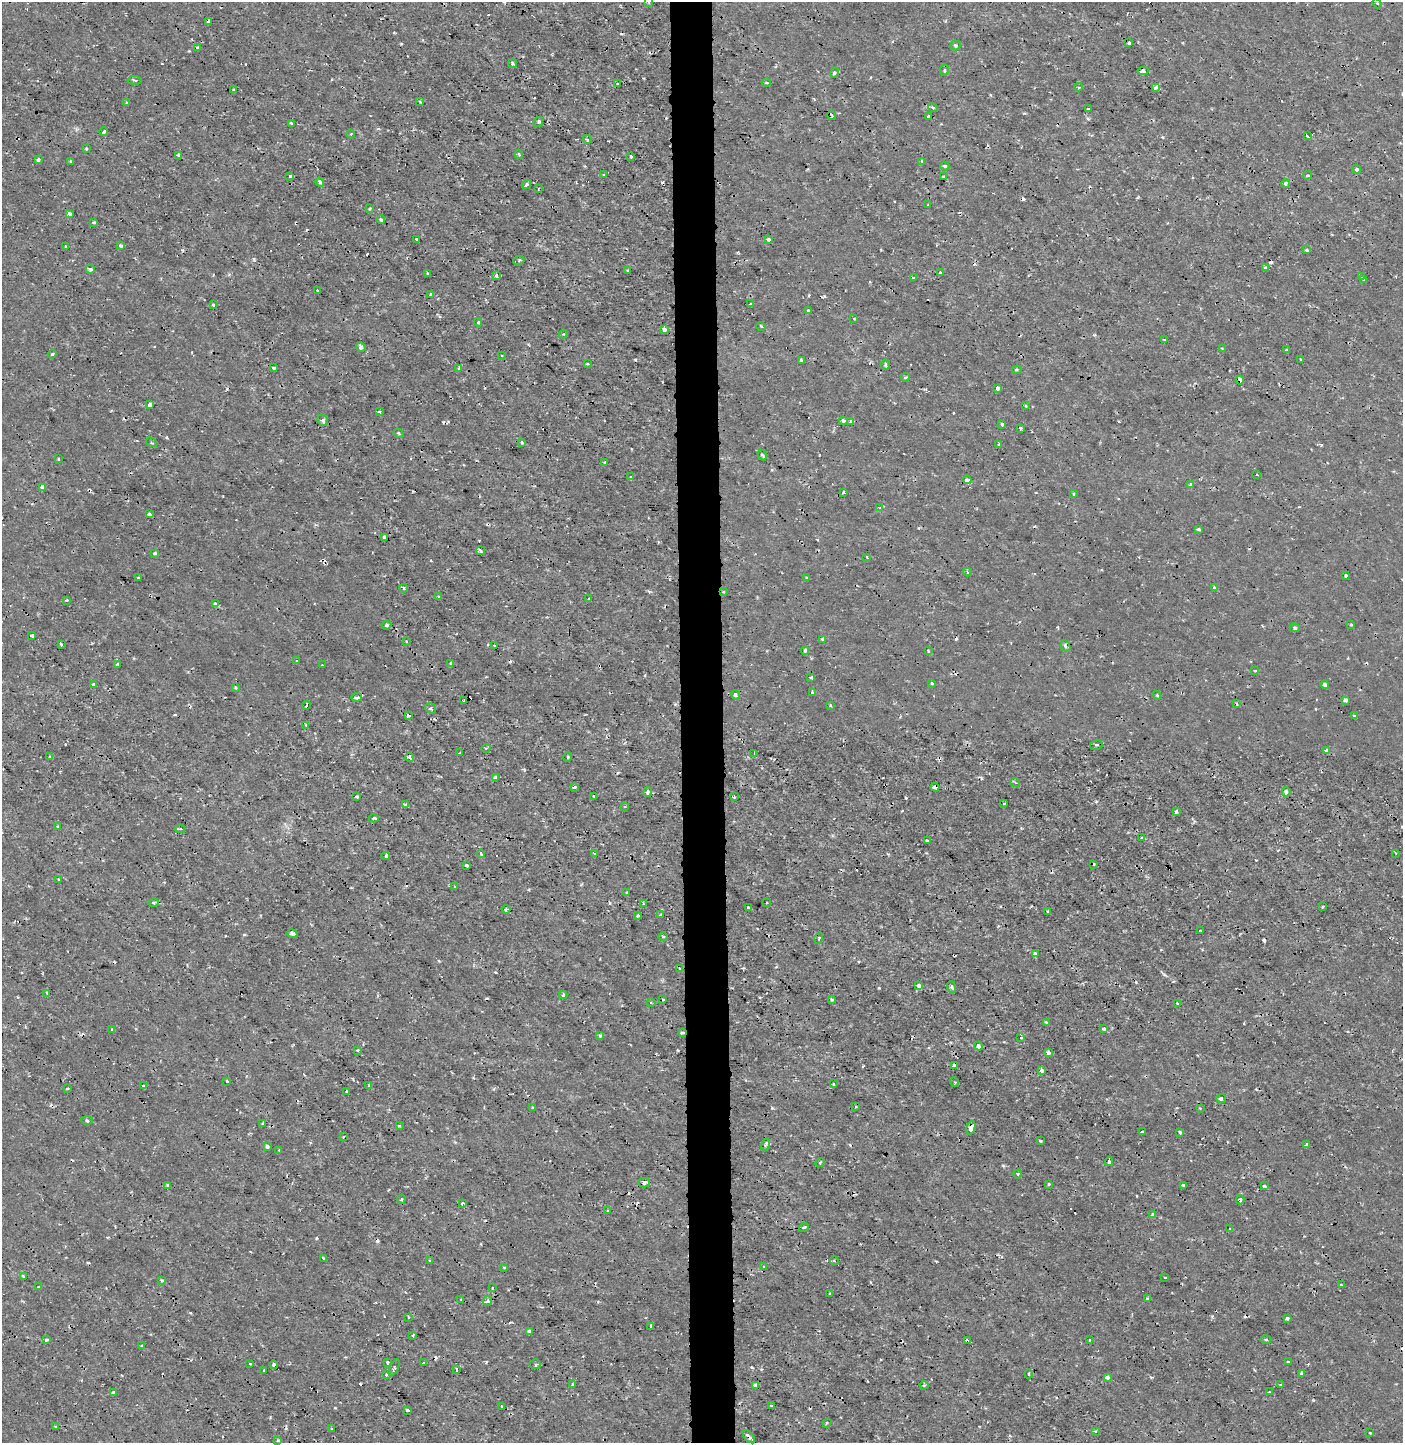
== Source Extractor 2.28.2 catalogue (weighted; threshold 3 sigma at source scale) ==
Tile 5 of 3 x 3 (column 2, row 2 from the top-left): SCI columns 1590-2990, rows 1449-2889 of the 4579 x 4330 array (HDU 1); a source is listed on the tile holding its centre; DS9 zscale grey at full resolution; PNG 1405 x 1445 px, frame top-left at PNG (2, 2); each listed source drawn as its Kron ellipse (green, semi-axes under 4 px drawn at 4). Shown black and unused: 3% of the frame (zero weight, under 2 of 3 exposures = <1% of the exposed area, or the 3 px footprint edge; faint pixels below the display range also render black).
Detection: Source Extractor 2.28.2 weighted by HDU 2 'WHT'; one run over the whole footprint, this tile lists its part. Background 2.84e-04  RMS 0.0012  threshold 0.00531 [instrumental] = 3 sigma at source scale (4.5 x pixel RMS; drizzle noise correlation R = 1.50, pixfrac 1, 0.0396/0.0396 arcsec/px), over >= 5 px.
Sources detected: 382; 56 cosmic-ray / hot-pixel residue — neither listed nor drawn; the other 326 listed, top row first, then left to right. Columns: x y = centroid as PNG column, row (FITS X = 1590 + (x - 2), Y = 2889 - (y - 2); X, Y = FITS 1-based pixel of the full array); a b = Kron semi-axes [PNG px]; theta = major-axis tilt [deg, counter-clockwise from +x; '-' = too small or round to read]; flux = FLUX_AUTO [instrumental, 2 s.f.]
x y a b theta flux
648 2 3 3 - 0.18
1377 3 5 4 - 0.19
208 21 4 3 - 0.28
1129 42 3 3 - 0.44
956 45 5 5 - 0.2
198 48 4 3 - 0.33
512 64 4 4 - 0.26
944 70 5 3 - 0.15
1143 71 6 3 8 0.83
834 73 5 4 - 0.24
135 80 7 3 -5 0.14
766 83 4 3 - 0.1
617 84 3 2 - 0.13
1079 87 4 3 - 0.17
1156 87 4 3 - 0.83
234 90 3 3 - 0.15
420 102 4 3 - 0.097
127 103 4 3 - 0.19
933 107 5 4 - 0.2
1088 109 3 3 - 0.11
832 115 4 2 - 0.19
928 116 3 3 - 0.3
538 122 5 4 - 0.3
291 123 4 3 - 0.18
104 132 4 3 - 1.1
351 134 4 3 - 0.11
1307 136 3 2 - 0.16
587 139 4 3 - 0.11
86 148 3 3 - 0.16
519 154 4 3 - 0.17
179 155 4 4 - 0.62
631 157 3 3 - 0.21
38 160 3 3 - 0.37
71 161 3 2 - 0.14
922 161 3 2 - 0.15
945 166 4 3 - 0.26
1356 169 4 4 - 0.22
604 175 4 2 - 0.14
1307 175 5 3 - 0.16
290 176 3 3 - 0.26
943 177 3 3 - 0.17
320 182 4 3 - 0.38
526 184 5 4 - 0.28
1285 184 4 4 - 0.46
538 189 3 3 - 0.11
928 205 3 2 - 0.088
369 209 3 3 - 0.3
70 214 4 3 - 0.56
381 220 4 3 - 0.24
94 222 4 3 - 0.24
416 239 3 3 - 0.6
768 239 3 3 - 0.35
121 246 4 3 - 0.38
65 247 3 3 - 0.29
1307 250 4 3 - 0.21
519 260 6 3 21 0.15
1266 268 3 3 - 0.55
90 269 4 4 - 0.33
628 270 4 3 - 0.16
940 273 3 3 - 0.4
428 274 4 3 - 0.15
496 276 3 3 - 0.8
1361 276 4 3 - 0.36
913 277 3 2 - 0.082
1363 280 4 3 - 0.63
317 291 3 3 - 0.18
431 294 3 3 - 0.19
750 304 3 2 - 0.14
213 305 3 2 - 0.19
808 311 4 3 - 0.14
854 318 3 2 - 0.18
478 322 4 4 - 0.2
761 326 5 3 - 0.12
664 330 4 4 - 1.1
563 334 4 4 - 0.13
1164 339 3 2 - 0.11
361 347 5 4 - 0.42
1222 348 3 3 - 0.093
1287 350 3 3 - 0.25
52 354 4 3 - 0.15
502 356 3 3 - 0.21
1301 359 3 2 - 0.13
801 360 4 3 - 0.38
587 364 4 2 - 0.1
885 365 5 4 - 0.24
273 368 3 3 - 0.14
459 368 3 3 - 0.32
1016 370 5 4 - 0.17
906 377 5 3 - 0.15
1240 380 4 3 - 0.7
998 388 4 3 - 0.69
150 404 4 3 - 0.56
1026 406 4 3 - 0.23
379 412 3 3 - 0.27
323 420 6 5 - 0.41
844 421 4 4 - 0.27
851 422 4 3 - 0.49
1002 424 3 3 - 0.29
1021 428 3 3 - 0.26
398 433 5 3 - 0.13
151 442 6 3 -31 0.14
522 442 4 3 - 0.24
999 444 3 3 - 0.3
762 455 5 3 - 0.19
58 459 3 2 - 0.14
605 462 3 3 - 0.28
1257 475 2 2 - 0.11
630 477 3 3 - 0.11
967 480 4 4 - 0.55
1190 485 4 3 - 0.34
42 487 4 3 - 1.1
844 492 4 3 - 0.38
1074 494 3 3 - 0.11
880 508 4 4 - 0.24
149 514 4 3 - 0.47
1199 529 4 3 - 0.81
385 537 4 4 - 0.63
481 551 4 3 - 0.27
155 553 4 3 - 0.24
867 557 4 2 - 0.087
967 572 4 2 - 0.11
1345 576 3 3 - 0.3
138 578 3 2 - 0.14
807 578 3 3 - 0.16
404 588 4 3 - 0.2
1214 588 4 3 - 0.21
723 592 3 2 - 0.12
439 597 3 2 - 0.13
589 599 3 3 - 0.17
67 600 4 3 - 0.19
215 603 4 4 - 0.3
386 625 5 3 - 0.17
1351 625 4 3 - 0.11
1295 628 5 4 - 0.19
32 635 3 3 - 0.16
823 639 3 3 - 0.27
406 641 3 2 - 0.083
61 644 3 3 - 0.3
494 645 2 2 - 0.079
1065 646 6 4 -62 0.27
805 650 4 3 - 0.18
928 651 4 3 - 0.15
297 661 3 3 - 0.096
451 663 3 3 - 0.25
117 664 3 3 - 0.22
322 665 2 2 - 0.092
1255 671 3 3 - 0.23
811 677 3 3 - 0.26
932 683 3 2 - 0.17
93 685 3 3 - 0.67
1325 685 4 4 - 0.65
235 687 3 3 - 0.19
812 692 3 3 - 0.44
736 695 5 4 - 0.36
1157 695 4 3 - 0.13
357 697 5 3 - 0.54
464 700 2 2 - 0.16
1345 700 4 3 - 0.62
1236 704 3 2 - 0.11
306 705 5 2 - 0.17
830 705 4 3 - 0.12
431 708 6 4 -35 0.24
408 715 3 3 - 0.25
1354 716 3 3 - 0.38
306 725 3 3 - 0.14
1096 745 6 4 11 0.25
486 748 4 3 - 0.12
1326 750 3 2 - 0.3
460 753 3 2 - 0.18
754 753 4 2 - 0.1
50 757 3 3 - 0.14
410 757 4 3 - 0.95
568 757 5 3 - 0.12
496 778 3 3 - 0.57
1015 782 5 3 - 0.12
574 787 4 3 - 0.18
935 787 4 3 - 0.28
648 792 5 3 - 0.34
1286 792 4 3 - 0.38
357 796 3 3 - 0.17
594 796 3 2 - 0.11
734 796 3 2 - 0.18
1004 803 3 2 - 0.089
405 805 4 3 - 0.49
625 806 3 3 - 0.19
1176 812 3 3 - 0.28
374 818 5 3 - 0.22
58 826 3 2 - 0.2
180 829 5 3 - 0.2
1142 838 3 3 - 0.34
927 841 4 3 - 0.54
1396 853 3 2 - 0.16
481 854 4 4 - 0.28
595 854 3 3 - 0.27
386 856 4 3 - 0.29
1094 864 2 2 - 0.11
467 866 3 3 - 0.31
58 879 3 2 - 0.17
455 887 3 3 - 0.28
627 893 3 3 - 0.24
767 902 3 2 - 0.088
153 903 5 4 - 0.15
643 904 4 3 - 0.32
1323 907 3 2 - 0.16
748 908 3 3 - 0.2
506 909 4 3 - 0.33
1047 911 3 2 - 0.12
637 915 3 3 - 0.28
661 915 4 3 - 0.43
1201 931 3 3 - 0.71
292 934 5 3 - 0.42
663 937 4 3 - 0.12
819 938 6 3 71 0.16
1035 954 4 4 - 0.4
679 969 3 3 - 0.26
919 986 4 3 - 0.98
952 987 6 4 -72 0.24
47 993 4 3 - 0.38
563 995 4 3 - 0.18
663 1000 3 3 - 0.32
832 1000 3 3 - 0.3
651 1003 5 3 - 0.13
1177 1004 3 2 - 0.18
1047 1023 3 3 - 0.69
112 1029 4 3 - 0.13
1104 1029 4 3 - 0.41
682 1033 4 3 - 0.51
600 1036 4 3 - 0.25
1021 1037 4 3 - 0.26
978 1046 4 3 - 0.55
357 1050 3 3 - 0.28
1048 1053 4 3 - 0.23
954 1065 4 3 - 0.37
1042 1070 4 3 - 0.56
227 1081 3 2 - 0.12
954 1082 5 3 - 0.11
833 1084 3 3 - 0.12
369 1085 3 3 - 0.32
144 1086 4 3 - 0.31
67 1089 3 2 - 0.11
346 1091 3 2 - 0.12
1221 1099 4 4 - 0.35
856 1107 3 2 - 0.19
532 1108 3 2 - 0.14
1200 1108 3 3 - 0.13
87 1121 5 3 - 0.15
263 1123 3 3 - 0.4
399 1126 3 2 - 0.13
971 1128 7 4 71 1.9
1142 1132 4 3 - 0.29
1180 1132 4 3 - 0.16
343 1137 3 2 - 0.09
1040 1141 3 2 - 0.14
765 1145 6 3 72 0.17
1307 1145 3 3 - 0.71
267 1147 4 3 - 0.5
279 1150 3 3 - 0.096
820 1162 4 3 - 0.14
1109 1162 4 3 - 0.26
1017 1174 4 3 - 0.12
644 1183 6 4 0 0.35
1049 1184 3 3 - 0.15
168 1185 4 3 - 0.37
1184 1185 3 3 - 0.49
1264 1186 4 3 - 0.48
401 1199 5 3 - 0.16
1240 1200 4 3 - 0.23
462 1204 3 3 - 0.46
608 1210 4 3 - 0.1
1152 1215 4 3 - 0.87
804 1227 5 3 - 0.12
1230 1229 3 3 - 0.16
324 1258 4 2 - 0.096
430 1260 3 2 - 0.1
834 1261 4 3 - 0.1
504 1267 3 3 - 0.11
764 1267 3 2 - 0.16
23 1276 4 2 - 0.12
1165 1277 3 3 - 0.24
162 1280 3 3 - 0.24
1341 1285 3 2 - 0.11
38 1287 3 3 - 0.58
492 1288 3 2 - 0.11
830 1294 3 3 - 0.37
1147 1299 4 3 - 0.18
461 1300 3 3 - 0.43
487 1301 5 4 - 0.39
408 1317 3 2 - 0.11
1287 1318 4 3 - 0.48
651 1326 4 2 - 0.28
529 1331 4 3 - 0.35
413 1335 3 3 - 0.19
1266 1339 5 3 - 0.13
47 1340 4 3 - 0.34
967 1340 4 3 - 0.69
1089 1340 3 2 - 0.11
142 1346 4 3 - 0.43
387 1362 3 3 - 0.34
1289 1362 3 3 - 0.44
423 1363 3 3 - 0.23
250 1364 4 2 - 0.089
535 1364 6 5 - 0.26
274 1365 4 3 - 0.41
394 1368 9 3 65 0.2
456 1369 3 3 - 0.46
264 1370 3 2 - 0.15
1301 1373 4 3 - 0.63
386 1374 4 3 - 0.24
1029 1374 4 3 - 0.26
1107 1377 4 3 - 0.67
573 1384 3 3 - 0.26
755 1385 4 3 - 0.56
924 1385 4 4 - 0.17
1281 1385 3 3 - 0.26
113 1392 4 3 - 0.42
1269 1392 3 2 - 0.11
772 1405 3 2 - 0.13
502 1407 3 3 - 0.22
407 1410 3 3 - 0.35
827 1423 4 4 - 0.16
55 1427 4 2 - 0.14
332 1429 3 2 - 0.11
1095 1431 4 4 - 0.13
1370 1433 2 2 - 0.11
749 1437 8 3 -48 0.34
278 1440 3 3 - 0.17
Overlapping masked pixels (flux is a lower limit): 9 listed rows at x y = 198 48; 179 155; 1240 380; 723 592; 935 787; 682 1033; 971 1128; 1301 1373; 749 1437
Isophote crosses this tile's border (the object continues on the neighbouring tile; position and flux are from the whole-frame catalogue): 1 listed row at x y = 648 2